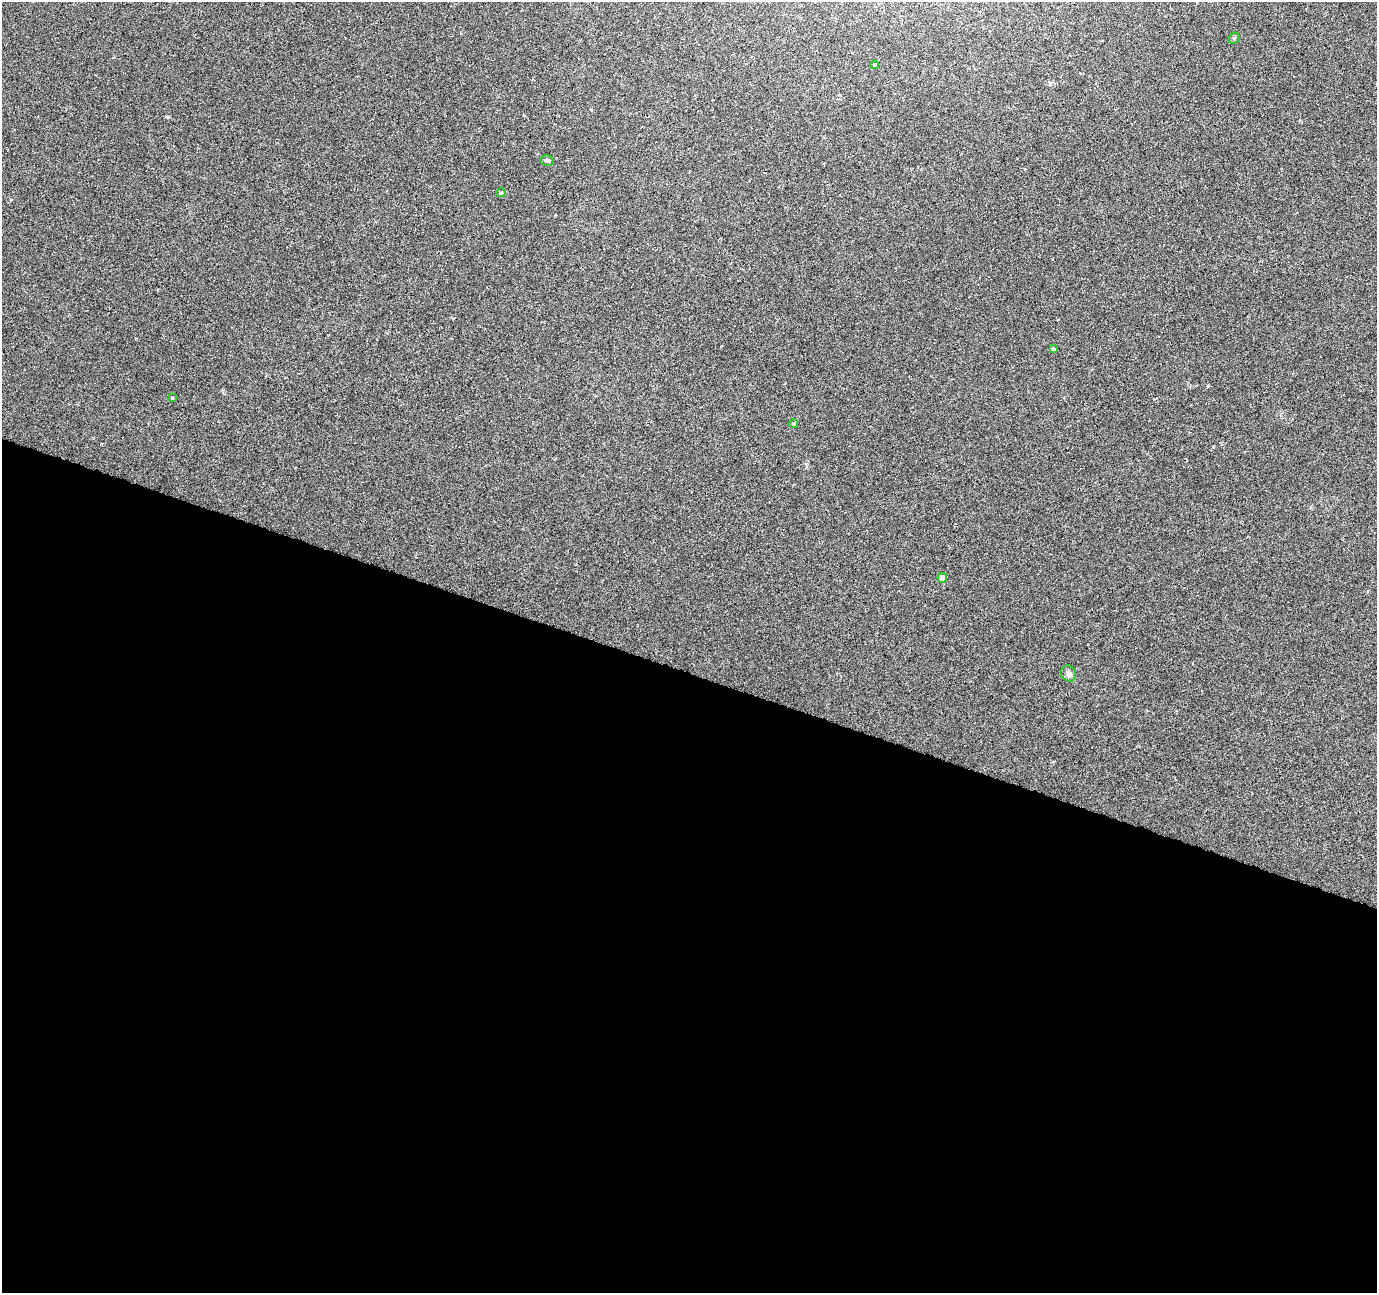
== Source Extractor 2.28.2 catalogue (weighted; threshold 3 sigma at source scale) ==
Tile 14 of 4 x 4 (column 2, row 4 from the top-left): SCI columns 1381-2755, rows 274-1564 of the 5505 x 5644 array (HDU 1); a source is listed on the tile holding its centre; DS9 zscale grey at full resolution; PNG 1379 x 1295 px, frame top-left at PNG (2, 2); each listed source drawn as its Kron ellipse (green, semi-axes under 4 px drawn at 4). Shown black and unused: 48% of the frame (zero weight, under 3 of 6 exposures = <1% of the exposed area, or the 3 px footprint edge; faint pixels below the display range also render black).
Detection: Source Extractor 2.28.2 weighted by HDU 2 'WHT'; one run over the whole footprint, this tile lists its part. Background 0.0271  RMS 0.0039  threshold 0.0158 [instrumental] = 3 sigma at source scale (4.09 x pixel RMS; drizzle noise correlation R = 1.36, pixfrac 0.8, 0.0396/0.0396 arcsec/px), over >= 5 px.
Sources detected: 9; all 9 listed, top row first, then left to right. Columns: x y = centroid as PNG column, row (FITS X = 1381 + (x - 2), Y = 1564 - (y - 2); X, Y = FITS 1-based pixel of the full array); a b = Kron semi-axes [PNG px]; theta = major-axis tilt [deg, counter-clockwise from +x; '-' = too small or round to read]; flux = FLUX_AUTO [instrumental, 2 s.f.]
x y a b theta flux
1234 38 6 5 - 0.53
875 65 4 3 - 0.41
547 161 7 5 -13 0.72
501 193 4 4 - 0.37
1053 349 3 3 - 0.6
172 398 4 4 - 0.37
794 423 4 4 - 0.49
942 578 5 4 - 3.4
1068 674 8 7 - 1.5